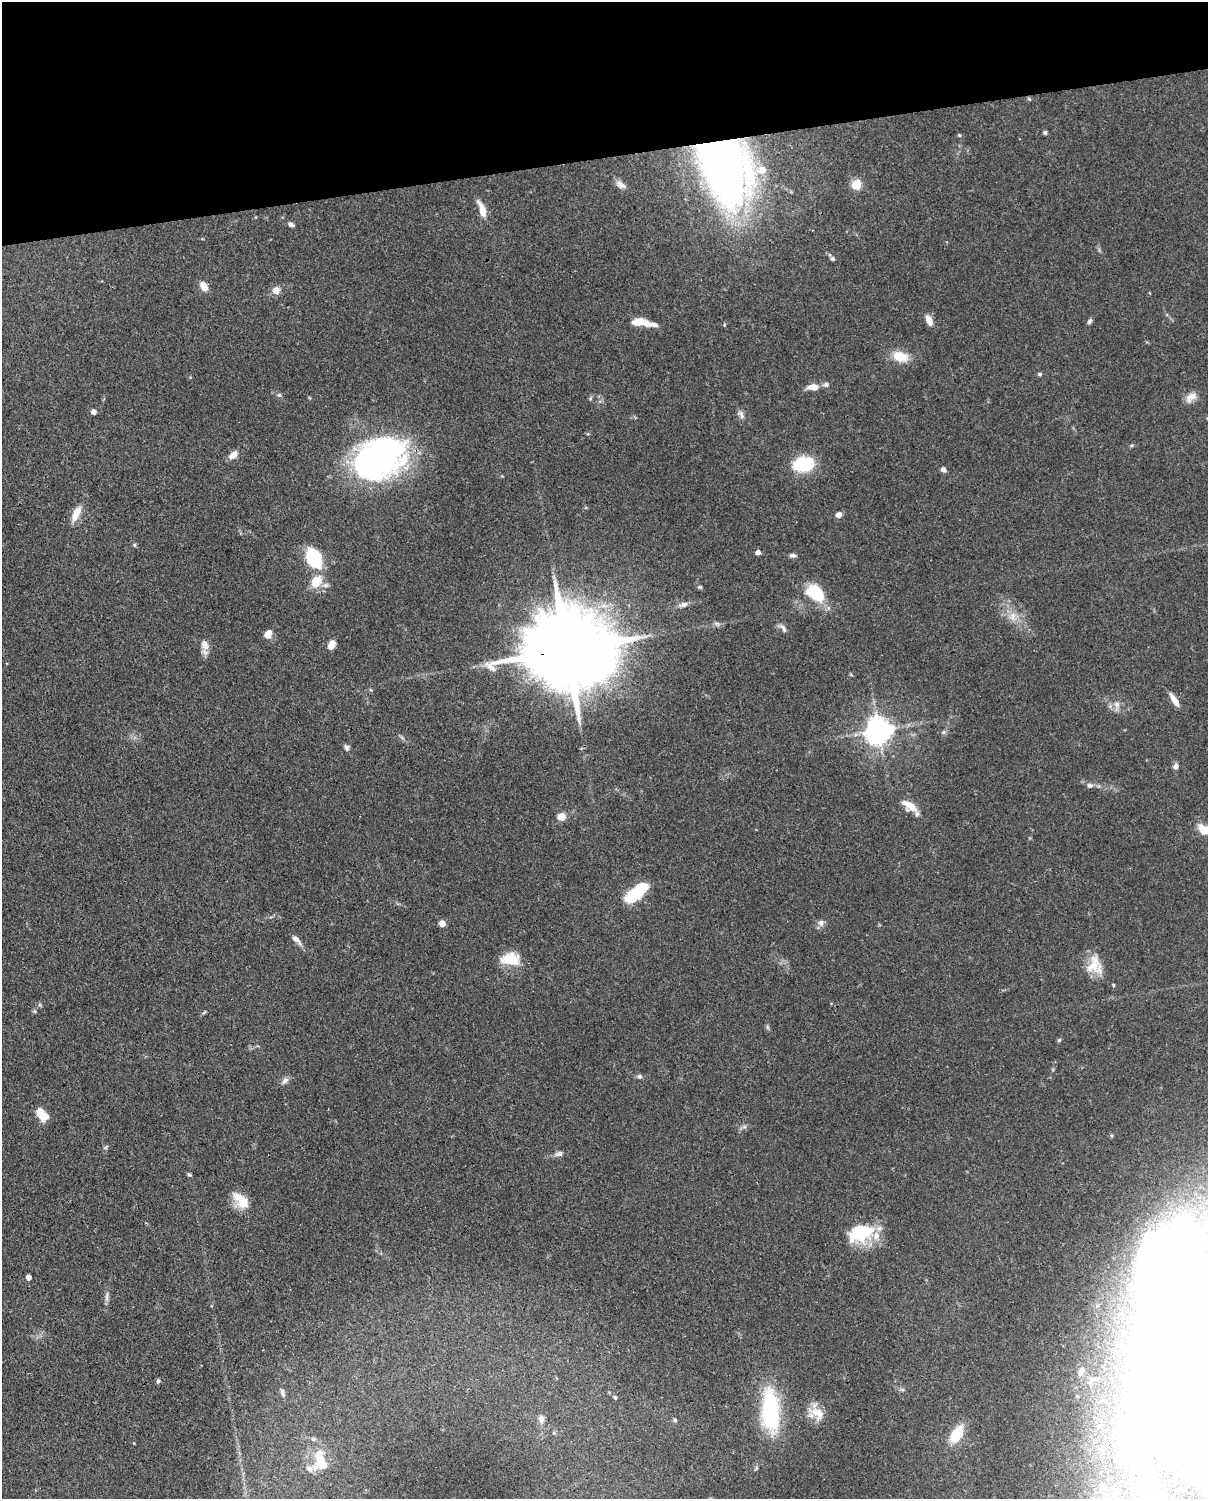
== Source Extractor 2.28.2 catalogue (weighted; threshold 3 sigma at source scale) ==
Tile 3 of 4 x 3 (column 3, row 1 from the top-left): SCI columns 2500-3705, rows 3257-4753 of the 5002 x 4907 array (HDU 1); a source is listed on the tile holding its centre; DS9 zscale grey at full resolution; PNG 1210 x 1501 px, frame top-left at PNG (2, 2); no overlay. Shown black and unused: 10% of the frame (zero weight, under 3 of 4 exposures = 7% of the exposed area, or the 3 px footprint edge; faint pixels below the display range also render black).
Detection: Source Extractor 2.28.2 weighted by HDU 2 'WHT'; one run over the whole footprint, this tile lists its part. Background 0.114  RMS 0.0042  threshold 0.0189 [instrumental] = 3 sigma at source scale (4.5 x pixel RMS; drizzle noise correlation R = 1.50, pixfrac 1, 0.05/0.05 arcsec/px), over >= 5 px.
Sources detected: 119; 22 inside a brighter object's white glare — not listed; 6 inside a brighter listed object's ellipse — not listed separately; the other 91 listed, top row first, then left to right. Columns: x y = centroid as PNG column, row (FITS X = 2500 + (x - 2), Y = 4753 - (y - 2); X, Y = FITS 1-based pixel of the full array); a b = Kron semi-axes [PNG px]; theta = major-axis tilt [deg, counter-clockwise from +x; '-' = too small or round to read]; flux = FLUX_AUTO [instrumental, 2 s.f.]
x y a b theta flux
1029 99 7 3 -36 0.47
1045 133 5 4 - 0.89
959 135 5 4 - 0.54
723 162 58 36 -69 340
856 184 11 10 - 6
621 185 14 7 -29 2.6
482 210 18 7 -69 6.3
291 224 7 5 -28 1.3
832 259 6 5 - 1.1
204 286 10 6 -61 5.8
276 290 6 6 - 4.8
929 320 14 7 -62 3.4
1090 321 7 5 64 1.1
638 322 13 7 6 6.1
654 325 12 6 -11 1.7
724 325 6 4 83 0.59
900 356 18 11 -16 8.9
1040 374 6 5 - 0.81
826 384 7 6 - 1.4
813 387 12 6 3 4.7
279 395 7 5 -19 0.84
1191 397 16 10 37 3.6
590 398 7 5 69 0.69
94 412 4 4 - 3
741 414 13 7 -52 1.8
233 455 10 7 36 3.6
379 458 55 41 20 140
804 464 16 11 7 32
943 469 7 6 - 1.5
76 513 22 8 64 5.6
839 515 7 6 - 2.1
134 545 5 4 - 0.66
758 552 4 4 - 3.1
792 555 8 5 0 1.2
314 558 16 11 -63 35
316 581 13 10 58 9.3
700 587 6 5 - 0.71
815 593 21 15 -39 20
683 605 12 6 14 2.2
1013 617 14 12 -75 5.2
717 624 7 5 -29 1.1
783 628 14 6 -49 1.8
268 634 10 8 57 3.4
204 645 15 10 -66 3.6
331 645 9 6 60 4.4
567 650 36 19 7 8800
1174 700 17 6 -56 4.2
1117 705 15 7 89 2.7
879 730 8 8 - 560
944 732 6 6 - 0.86
346 748 9 6 -77 1.2
1176 766 8 7 - 1.6
1089 785 9 7 0 1.7
911 806 14 12 -4 5.4
561 817 5 5 - 13
1204 829 17 10 -7 7.7
633 895 19 13 52 16
442 923 4 4 - 7.4
821 923 9 8 - 1.9
296 939 15 6 -46 2.6
510 959 24 15 0 10
1093 965 27 13 50 8.9
40 1005 6 4 -71 0.61
204 1012 8 3 44 0.61
767 1027 7 4 -89 0.77
1059 1040 6 5 - 0.62
640 1076 7 6 - 1
285 1081 11 7 45 1.9
42 1115 15 9 -51 7.5
744 1127 7 4 0 1
105 1147 8 4 34 0.76
559 1154 11 6 13 1.7
189 1175 6 4 -36 0.7
241 1201 26 13 -47 8.9
861 1233 28 18 18 26
28 1277 5 4 - 3.4
1157 1295 80 44 -80 110
107 1296 16 5 88 1.8
1081 1371 11 5 60 1.3
158 1381 6 5 - 0.76
902 1389 7 4 -19 0.75
282 1393 10 6 -75 1.4
615 1397 6 4 -62 0.66
770 1411 56 21 -86 40
817 1414 25 15 -41 7.1
541 1419 11 8 -84 2.4
675 1420 6 5 - 0.83
554 1433 5 4 - 0.56
957 1434 16 9 58 16
320 1459 30 14 -68 12
756 1468 6 4 72 0.65
Overlapping masked pixels (flux is a lower limit): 2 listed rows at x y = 723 162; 567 650
Isophote crosses this tile's border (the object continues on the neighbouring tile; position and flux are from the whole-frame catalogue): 1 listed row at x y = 1204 829